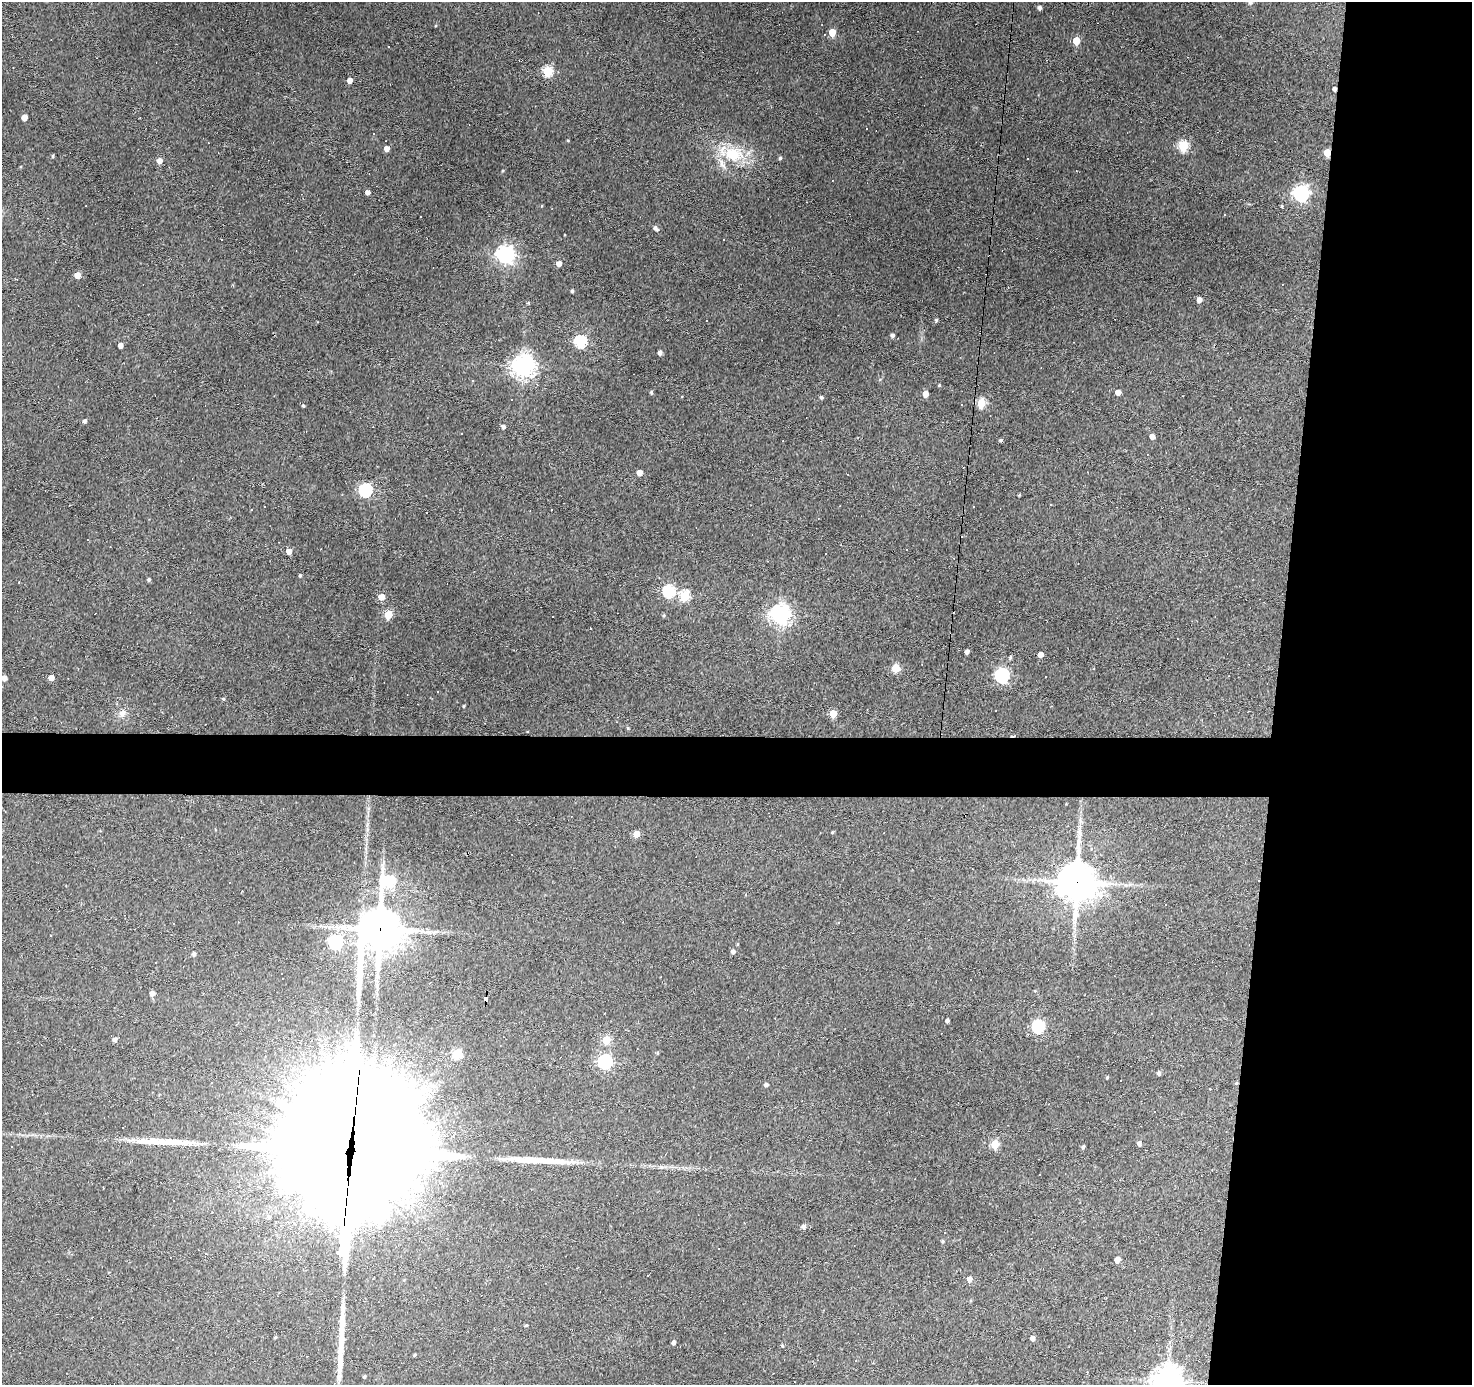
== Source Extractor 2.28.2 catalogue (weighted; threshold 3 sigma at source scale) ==
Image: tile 6 of 3 x 3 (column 3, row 2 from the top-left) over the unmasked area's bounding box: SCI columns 2942-4411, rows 1572-2954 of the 4411 x 4436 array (HDU 1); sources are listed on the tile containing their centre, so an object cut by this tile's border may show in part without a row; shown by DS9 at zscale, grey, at full resolution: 1 PNG px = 1 image px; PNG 1474 x 1387 px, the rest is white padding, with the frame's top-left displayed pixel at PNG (2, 2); no overlay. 17% of this frame is shown black and not used: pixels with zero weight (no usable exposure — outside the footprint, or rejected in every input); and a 3 px margin inside the footprint's outer edge (the drizzle kernel's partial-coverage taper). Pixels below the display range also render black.
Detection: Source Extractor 2.28.2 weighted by HDU 2 'WHT'; one run over the whole footprint, this tile lists its part. Background 0.112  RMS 0.0086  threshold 0.0389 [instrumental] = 3 sigma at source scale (4.5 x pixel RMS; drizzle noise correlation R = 1.50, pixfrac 1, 0.05/0.05 arcsec/px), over >= 5 px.
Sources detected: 144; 31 cosmic-ray / hot-pixel residue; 3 long thin detections or spike segments (spike, bleed or trail) — not listed; the other 110 listed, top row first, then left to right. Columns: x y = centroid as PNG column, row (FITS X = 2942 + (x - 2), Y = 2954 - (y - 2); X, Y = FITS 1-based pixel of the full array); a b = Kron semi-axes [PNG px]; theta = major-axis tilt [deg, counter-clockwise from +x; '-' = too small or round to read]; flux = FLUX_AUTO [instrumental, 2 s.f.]
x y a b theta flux
1250 3 6 6 - 1.9
1039 7 4 4 - 2.4
832 32 5 4 - 17
1076 41 5 5 - 20
547 71 5 5 - 49
349 80 4 4 - 5.2
1334 89 4 3 - 2.5
24 117 5 4 - 8.9
867 129 3 3 - 0.94
1183 146 5 5 - 58
387 148 4 4 - 5.6
1327 153 5 4 - 15
733 154 30 20 -10 35
53 156 4 3 - 1.1
780 158 4 4 - 1.2
159 161 5 5 - 5.6
368 192 4 4 - 3.8
1301 193 6 6 - 250
656 228 8 5 -45 2.6
505 255 7 6 - 360
559 263 4 4 - 5.3
77 275 5 4 - 12
572 291 4 3 - 1.3
1199 300 4 4 - 6
528 303 4 3 - 0.78
936 320 4 4 - 1.3
317 322 3 2 - 0.58
892 335 5 4 - 2.2
580 342 6 5 - 97
120 345 4 4 - 4.2
660 352 4 4 - 3.2
523 366 7 7 - 680
473 380 3 3 - 2.1
939 385 4 3 - 0.79
651 392 4 3 - 1.3
1118 392 4 4 - 6.1
925 394 5 4 - 9.2
821 397 5 4 - 1.6
981 403 5 5 - 37
303 406 4 3 - 1.1
85 421 5 4 - 2.1
503 426 4 4 - 2.4
1152 436 4 4 - 5.4
1000 440 4 3 - 1.4
639 473 4 4 - 7
365 490 6 6 - 140
1019 495 3 3 - 0.79
973 506 3 2 - 0.77
289 551 4 4 - 6.2
300 575 4 3 - 1.2
149 579 4 4 - 1.5
669 591 6 5 - 85
685 596 5 5 - 55
381 597 5 5 - 9.5
388 615 5 5 - 28
664 615 5 4 - 0.88
780 615 7 7 - 470
967 652 4 4 - 3
1040 654 4 4 - 6.4
1010 657 5 4 - 1.3
895 668 5 5 - 26
1002 675 6 6 - 170
1045 677 3 2 - 0.71
4 678 4 4 - 4.3
51 678 4 4 - 6.1
223 699 4 3 - 1.1
464 706 4 3 - 0.67
122 713 11 8 59 4.7
833 714 5 5 - 24
832 832 4 3 - 0.73
636 834 5 4 - 11
389 882 9 8 - 71
1077 882 14 12 85 1700
379 929 20 14 65 2500
50 935 3 2 - 1.1
336 942 6 6 - 130
733 951 4 4 - 2.9
194 954 4 4 - 2.2
282 974 3 3 - 1.1
152 993 5 4 - 3.7
486 999 6 4 -90 58
947 1021 4 3 - 2.4
1038 1026 6 6 - 110
115 1040 5 5 - 2.6
606 1040 5 5 - 25
657 1053 4 4 - 0.88
457 1054 5 5 - 46
605 1062 6 6 - 160
1159 1073 4 4 - 2.4
1107 1077 4 3 - 0.85
212 1083 3 2 - 0.83
1236 1083 5 4 - 0.96
766 1085 4 4 - 2.4
995 1144 5 5 - 29
1139 1144 5 4 - 2.6
1083 1147 4 3 - 1.6
351 1152 119 35 84 68000
269 1217 6 6 - 2.1
803 1226 5 5 - 2.4
942 1241 4 3 - 1.2
206 1253 4 3 - 0.87
1117 1260 5 4 - 7.3
970 1279 5 5 - 4.7
526 1325 4 3 - 0.91
1033 1338 4 4 - 4.4
674 1342 4 4 - 2.8
782 1346 5 4 - 0.93
415 1355 3 3 - 0.94
364 1377 4 3 - 1.1
1168 1381 10 9 - 1100
Overlapping masked pixels (flux is a lower limit): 7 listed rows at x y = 1334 89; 1327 153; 1077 882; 379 929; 486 999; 1236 1083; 351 1152
Isophote crosses this tile's border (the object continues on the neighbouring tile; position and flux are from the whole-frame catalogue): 2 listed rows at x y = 1250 3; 1168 1381